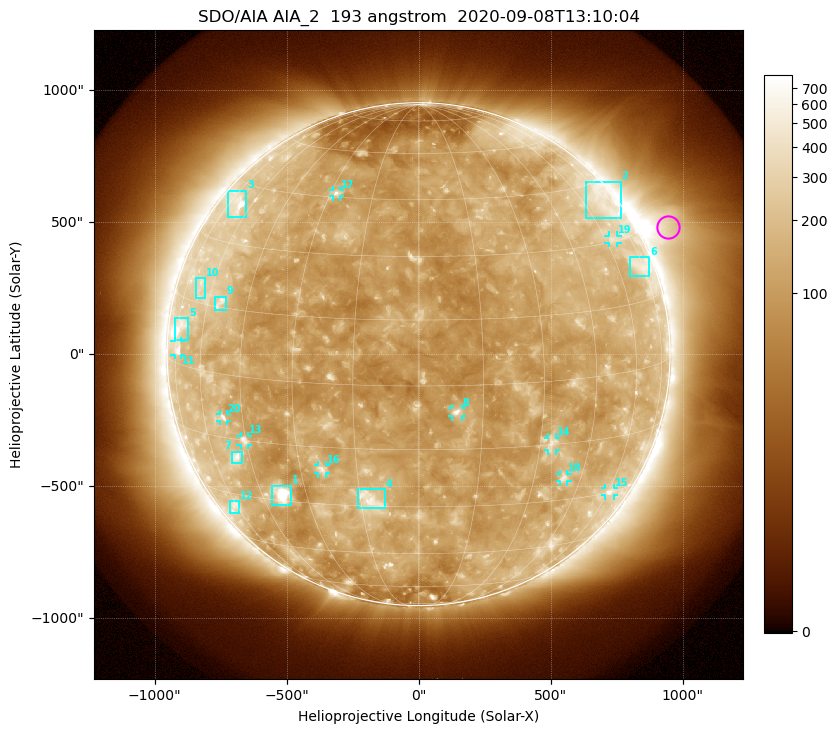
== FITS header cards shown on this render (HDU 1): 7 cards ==
TELESCOP= 'SDO/AIA'
INSTRUME= 'AIA_2'
WAVELNTH=                  193
WAVEUNIT= 'angstrom'
DATE-OBS= '2020-09-08T13:10:04.84'
CTYPE1  = 'HPLN-TAN'
CTYPE2  = 'HPLT-TAN'

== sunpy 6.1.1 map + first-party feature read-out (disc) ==
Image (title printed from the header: SDO/AIA AIA_2  193 angstrom  2020-09-08T13:10:04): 1024 x 1024 px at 2.4 arcsec/px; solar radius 953 arcsec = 397 px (full disc in frame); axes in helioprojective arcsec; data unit not stated in the header (colour bar unlabelled)
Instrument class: DISC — disc imager (sunpy class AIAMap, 193 A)
Bright regions (active regions / flare kernels): reference = the median radial profile (limb darkening/brightening removed); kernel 9 px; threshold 5 sigma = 188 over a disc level ~118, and >= 1.15x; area >= 12 px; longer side >= 10 px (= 24 arcsec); searched inside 0.97 R_sun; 23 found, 20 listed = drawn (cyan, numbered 1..; 10 of them under ~33 arcsec drawn as corner ticks so the feature stays visible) (cap 20 boxes per figure: the strongest are kept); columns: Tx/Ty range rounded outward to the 5 arcsec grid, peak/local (2 s.f.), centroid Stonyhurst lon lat
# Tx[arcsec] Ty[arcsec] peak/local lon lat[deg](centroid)
1 -555..-480 -570..-500 16 -38 -28
2 635..765 515..655 2.7 +71 +40
3 -725..-650 515..620 5 -69 +40
4 -230..-125 -585..-510 5 -12 -28
5 -925..-870 55..140 5.5 -73 +8
6 800..875 295..370 2.6 +73 +23
7 -710..-670 -415..-370 4.3 -50 -20
8 125..165 -235..-205 8.1 +9 -6
9 -770..-730 165..220 3.6 -55 +16
10 -845..-805 210..290 2.6 -66 +19
11 -925..-900 -5..50 3.1 -73 +3
12 -715..-680 -605..-555 2.5 -62 -34
13 -675..-645 -345..-310 4.2 -46 -15
14 490..520 -365..-315 3.4 +33 -15
15 705..740 -535..-505 3 +61 -30
16 -380..-350 -450..-420 4.2 -24 -21
17 -325..-295 595..625 4.4 -28 +46
18 535..565 -485..-450 3.6 +39 -24
19 720..755 420..450 2.7 +64 +31
20 -750..-725 -255..-225 3.3 -52 -10
Off-limb structures (1.02-1.3 R_sun): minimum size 162 px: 5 found; the strongest spans PA ~270..320 deg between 1.02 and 1.3 R_sun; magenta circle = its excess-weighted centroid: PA ~295 deg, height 1.11 R_sun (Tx ~945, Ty ~480 arcsec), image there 3.8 x the reference